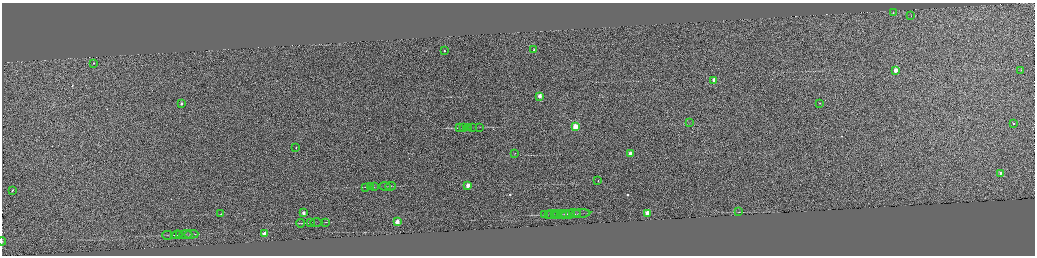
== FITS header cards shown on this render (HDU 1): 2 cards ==
NAXIS1  =                 4130
NAXIS2  =                 1015

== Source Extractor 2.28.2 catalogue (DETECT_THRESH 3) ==
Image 4130 x 1015 px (HDU 1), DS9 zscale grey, zoomed out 1/4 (1 PNG px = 4 x 4 image px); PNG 1037 x 258 px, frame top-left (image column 2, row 1012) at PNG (2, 3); each listed source drawn as its Kron ellipse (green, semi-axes under 4 px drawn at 4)
Background 0.276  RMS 0.13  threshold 0.383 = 3 sigma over >= 5 px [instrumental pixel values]
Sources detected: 72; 16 cannot appear on this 1/4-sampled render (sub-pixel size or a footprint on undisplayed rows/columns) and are neither listed nor drawn; the other 56 listed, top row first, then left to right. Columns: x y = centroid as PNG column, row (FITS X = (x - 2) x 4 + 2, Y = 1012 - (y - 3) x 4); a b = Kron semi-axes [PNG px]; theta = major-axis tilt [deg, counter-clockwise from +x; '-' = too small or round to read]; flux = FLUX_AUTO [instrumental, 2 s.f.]
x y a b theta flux
893 13 2 1 - 73
911 16 2 2 - 24
534 50 2 1 - 220
444 51 2 1 - 130
94 63 2 1 - 89
896 70 2 2 - 1800
1021 71 2 1 - 21
714 80 2 2 - 1600
540 96 2 2 - 1800
820 103 2 1 - 68
181 104 2 1 - 460
690 122 2 1 - 10
1014 124 2 1 - 110
575 126 2 2 - 3800
473 127 2 1 - 20
480 127 3 1 - 32
459 128 2 1 - 15
464 128 2 1 - 18
468 128 2 1 - 15
296 148 2 1 - 100
515 153 2 1 - 42
630 154 2 2 - 1600
1001 173 2 1 - 240
598 181 2 1 - 120
468 185 2 2 - 2200
385 186 5 1 - 59
390 186 5 1 - 68
365 187 2 1 - 17
370 187 3 1 - 27
374 187 3 1 - 28
12 190 2 1 - 130
739 212 3 1 - 24
304 213 2 1 - 940
580 213 10 1 4 110
647 213 2 2 - 2900
221 214 2 1 - 36
556 214 5 1 - 47
560 214 7 1 -1 56
563 214 6 1 1 59
567 214 8 1 2 88
571 214 10 2 6 140
545 215 3 1 - 30
549 215 2 2 - 28
551 215 6 1 0 67
316 222 6 1 0 61
325 222 4 1 - 33
397 222 2 2 - 1900
300 223 4 1 - 38
310 223 3 1 - 16
191 234 7 1 3 84
264 234 2 2 - 1900
168 235 5 1 - 48
177 235 6 1 7 52
180 235 3 1 - 24
186 235 7 1 -1 66
2 241 4 2 - 44
At the frame edge (FLAGS 8, measured only in part): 1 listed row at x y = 2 241
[16 sub-pixel or undisplayed-footprint detections neither listed nor drawn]